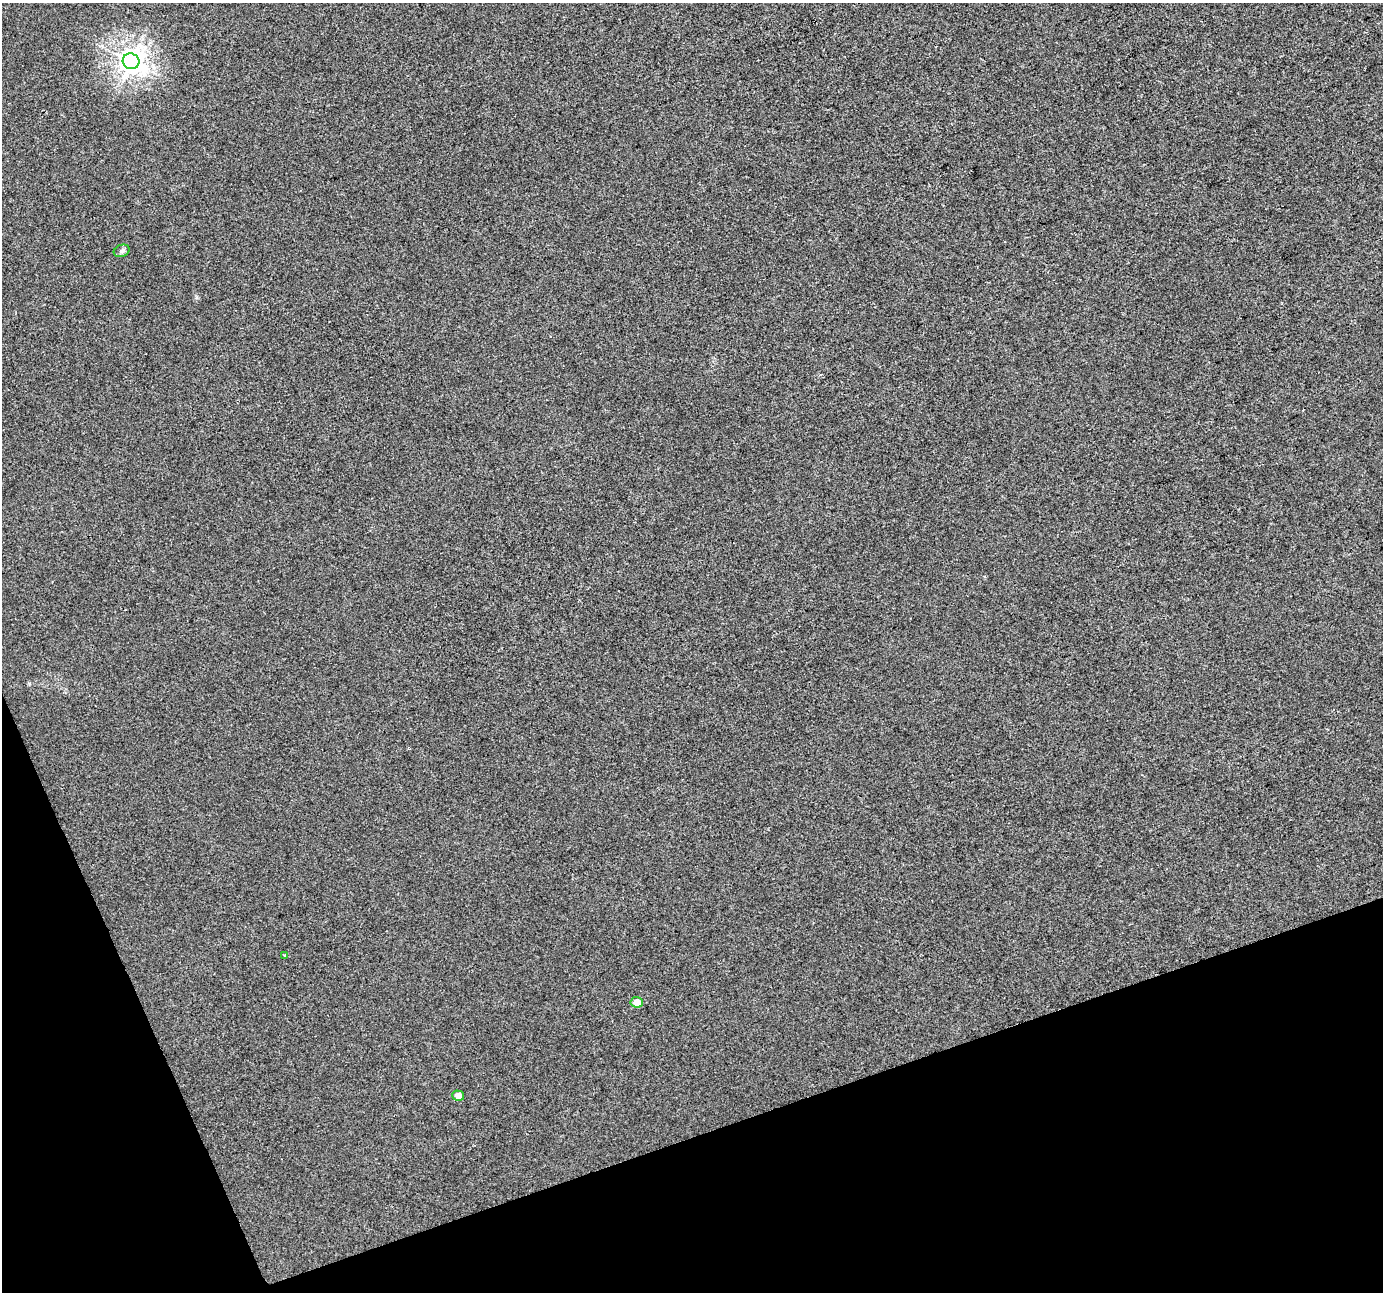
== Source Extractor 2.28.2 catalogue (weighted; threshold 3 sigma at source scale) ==
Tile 14 of 4 x 4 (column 2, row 4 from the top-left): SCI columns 1384-2764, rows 132-1421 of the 5527 x 5369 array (HDU 1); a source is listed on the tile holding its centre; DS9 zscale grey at full resolution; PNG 1385 x 1294 px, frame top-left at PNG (2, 3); each listed source drawn as its Kron ellipse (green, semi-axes under 4 px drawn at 4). Shown black and unused: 17% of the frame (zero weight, under 2 of 3 exposures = <1% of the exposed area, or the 3 px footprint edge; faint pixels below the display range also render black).
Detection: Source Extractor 2.28.2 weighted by HDU 2 'WHT'; one run over the whole footprint, this tile lists its part. Background 4.48e-04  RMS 0.0058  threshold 0.0261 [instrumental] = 3 sigma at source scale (4.5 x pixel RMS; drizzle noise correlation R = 1.50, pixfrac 1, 0.0396/0.0396 arcsec/px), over >= 5 px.
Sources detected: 5; all 5 listed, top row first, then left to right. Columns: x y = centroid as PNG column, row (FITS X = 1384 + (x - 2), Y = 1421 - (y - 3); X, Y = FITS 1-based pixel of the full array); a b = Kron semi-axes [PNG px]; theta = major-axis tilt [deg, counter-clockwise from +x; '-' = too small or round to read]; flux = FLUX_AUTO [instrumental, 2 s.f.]
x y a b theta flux
131 61 8 7 - 480
122 251 8 6 20 1.4
284 955 4 3 - 0.53
637 1002 6 5 - 5.5
458 1096 6 5 - 4.9